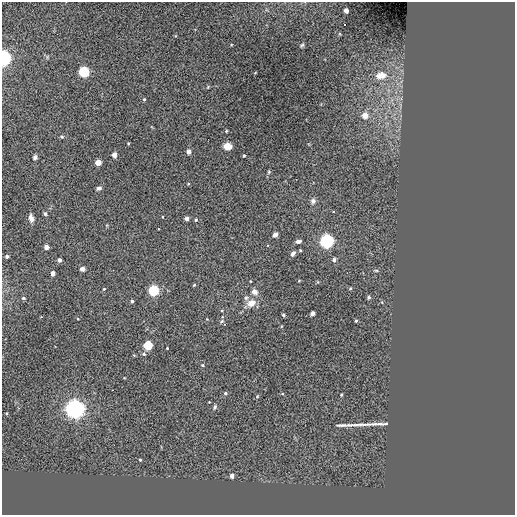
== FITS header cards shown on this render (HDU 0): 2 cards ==
NAXIS1  =                  513 / NUMBER OF ELEMENTS ALONG THIS AXIS
NAXIS2  =                  513 / NUMBER OF ELEMENTS ALONG THIS AXIS

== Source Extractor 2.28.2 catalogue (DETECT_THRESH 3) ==
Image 513 x 513 px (HDU 0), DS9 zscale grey, 1 PNG px = 1 image px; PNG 517 x 517 px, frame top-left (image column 1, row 513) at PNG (2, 2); no overlay
Background -0.00212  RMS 44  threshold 131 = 3 sigma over >= 5 px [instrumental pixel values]
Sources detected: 67; all 67 listed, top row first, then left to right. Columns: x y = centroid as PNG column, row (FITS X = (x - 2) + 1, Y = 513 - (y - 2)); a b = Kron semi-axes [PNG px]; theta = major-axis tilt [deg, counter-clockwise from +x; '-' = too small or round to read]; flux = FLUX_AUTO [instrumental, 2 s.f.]
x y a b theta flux
346 11 4 4 - 2.0e+04
302 45 6 4 43 3.8e+03
4 58 6 5 - 8.2e+05
84 72 5 5 - 3.4e+05
381 75 14 9 11 3.1e+04
144 99 4 3 - 2.9e+03
365 116 4 4 - 3.5e+04
226 131 3 3 - 2.7e+03
62 137 6 4 -2 3.5e+03
128 143 3 3 - 2.5e+03
227 146 5 5 - 1.1e+05
189 151 4 4 - 2.0e+04
114 155 4 4 - 2.7e+04
244 156 3 3 - 2.8e+03
35 157 4 4 - 6.6e+03
98 162 4 4 - 4.3e+04
269 172 5 4 - 3.1e+03
99 188 6 4 19 7.5e+03
313 201 7 6 - 9.8e+03
45 214 5 4 - 4.9e+03
31 218 8 5 -76 1.3e+04
187 218 4 4 - 1.5e+04
196 220 4 3 - 3.7e+03
275 235 4 4 - 1.8e+04
298 241 5 4 - 8.8e+03
327 241 6 6 - 7.3e+05
46 247 4 4 - 1.9e+04
293 254 7 4 57 8.3e+03
7 256 4 3 - 7.1e+03
60 260 4 3 - 1.1e+04
334 260 4 4 - 1.1e+04
82 269 4 4 - 2.2e+04
376 270 5 3 - 3.1e+03
53 273 4 4 - 1.4e+04
299 281 4 3 - 2.6e+03
194 285 4 3 - 2.7e+03
104 289 4 3 - 2.3e+03
350 289 5 3 - 3.2e+03
154 290 5 5 - 3.6e+05
254 292 8 7 - 1.3e+04
369 297 5 5 - 4.4e+03
23 298 5 4 - 3.7e+03
246 298 6 6 - 7.5e+03
132 301 3 3 - 5.8e+03
251 303 11 8 29 2.6e+04
313 313 4 4 - 1.5e+04
283 315 3 3 - 5.7e+03
222 317 4 4 - 3.0e+03
356 321 3 3 - 3.6e+03
224 324 4 3 - 2.6e+03
148 345 5 4 - 1.7e+05
167 348 2 2 - 1.9e+03
144 354 6 4 -23 4.3e+03
202 365 4 4 - 2.7e+03
124 378 4 2 - 1.8e+03
225 393 5 4 - 4.3e+03
341 395 3 3 - 3.3e+03
257 396 5 4 - 2.9e+03
209 402 2 2 - 1.8e+03
215 407 7 4 72 4.9e+03
75 409 8 7 - 1.3e+06
6 413 3 2 - 2.2e+03
376 424 30 4 3 2.0e+04
341 425 18 4 -1 9.5e+03
352 425 24 4 1 2.2e+04
140 460 3 3 - 2.7e+03
232 476 4 3 - 1.5e+04
At the frame edge (FLAGS 8, measured only in part): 1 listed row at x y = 4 58